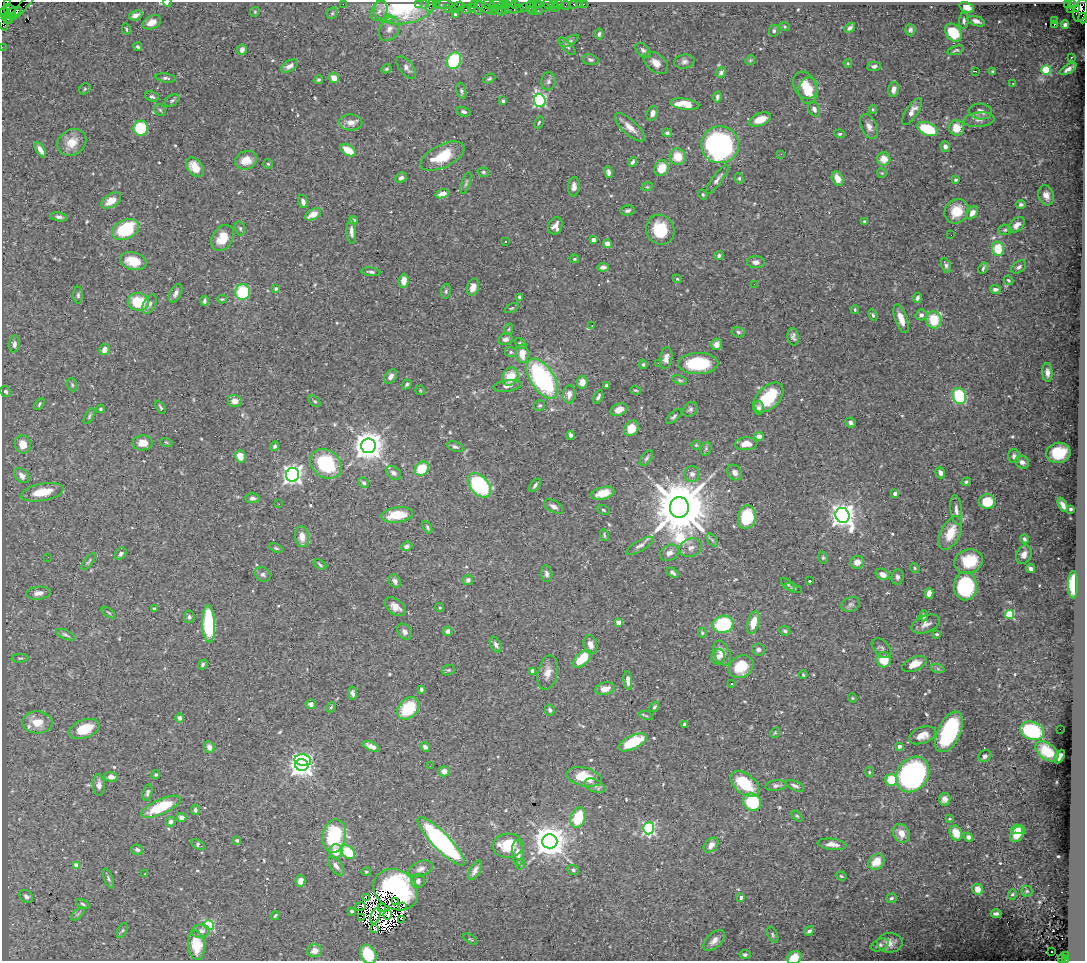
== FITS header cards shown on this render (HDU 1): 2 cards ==
NAXIS1  =                 1083
NAXIS2  =                  959

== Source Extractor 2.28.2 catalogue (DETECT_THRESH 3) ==
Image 1083 x 959 px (HDU 1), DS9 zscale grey, 1 PNG px = 1 image px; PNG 1087 x 963 px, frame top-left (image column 1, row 959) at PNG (2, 2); each listed source drawn as its Kron ellipse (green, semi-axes under 4 px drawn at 4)
Background 0.77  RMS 0.019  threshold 0.0568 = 3 sigma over >= 5 px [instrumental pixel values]
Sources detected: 566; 9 with non-positive FLUX_AUTO (blend fragments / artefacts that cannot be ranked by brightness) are neither listed nor drawn; of the other 557, the 500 brightest by FLUX_AUTO listed and drawn (57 fainter detections omitted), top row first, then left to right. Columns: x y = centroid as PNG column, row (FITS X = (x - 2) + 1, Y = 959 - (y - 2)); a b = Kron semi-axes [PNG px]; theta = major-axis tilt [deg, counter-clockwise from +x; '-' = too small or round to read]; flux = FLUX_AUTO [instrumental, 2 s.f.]
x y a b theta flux
167 2 4 2 - 64
7 3 4 3 - 160
343 4 2 2 - 78
418 4 2 2 - 53
425 4 3 3 - 45
436 4 3 2 - 87
497 4 7 2 3 370
507 4 4 2 - 71
516 4 4 3 - 140
533 4 3 2 - 92
538 4 3 2 - 78
554 4 4 2 - 75
559 4 5 3 - 300
574 4 4 3 - 260
579 4 2 2 - 20
584 4 2 2 - 35
1072 4 3 2 - 44
24 5 20 3 49 220
405 5 32 18 12 110
444 5 9 3 1 200
474 5 4 2 - 87
489 5 7 4 -12 240
549 5 6 4 -33 200
565 5 5 4 - 42
1067 5 3 3 - 220
430 6 6 2 72 160
459 6 5 4 - 280
511 6 8 4 -68 370
484 7 10 4 -30 520
524 7 2 2 - 69
530 7 6 3 -88 130
545 7 3 2 - 98
967 7 7 5 -22 13
471 8 4 3 - 61
478 8 7 4 84 330
495 8 2 2 - 70
505 8 6 3 -86 200
520 8 2 2 - 44
555 8 2 2 - 440
1077 8 4 3 - 320
9 9 7 5 -28 1300
447 9 3 2 - 80
455 9 3 3 - 150
466 9 5 3 - 290
501 9 7 3 -88 570
1070 9 3 2 - 22
379 11 10 7 62 7
493 11 2 2 - 53
532 11 4 2 - 140
538 11 3 2 - 230
1081 11 12 6 73 1400
255 12 5 4 - 1.4
5 13 6 3 -22 50
12 13 10 4 27 1400
332 13 6 5 - 2
455 14 4 3 - 2.2
136 15 7 4 20 7.1
390 18 4 3 - 3.7
1083 18 5 3 - 160
7 19 6 4 -22 930
1054 20 3 2 - 1.4
964 21 8 5 88 3.9
976 21 9 4 -18 5.7
152 22 10 6 27 11
3 23 8 4 -75 180
1054 25 3 2 - 4.9
1065 25 4 4 - 4.4
785 27 5 3 - 1.5
850 28 6 4 42 3.7
126 29 5 3 - 1.7
389 29 13 9 61 9.7
910 30 6 5 - 3.2
774 31 6 5 - 2.5
953 33 10 7 -51 43
599 34 5 3 - 2.5
570 41 10 4 32 2.6
567 46 11 4 -47 2.8
2 47 2 2 - 23
138 47 4 3 - 2.1
242 50 5 4 - 5.3
643 50 9 6 -42 3.9
956 50 9 4 17 2.2
1071 58 3 2 - 2.3
590 60 8 5 -13 2.8
750 60 5 4 - 1.5
454 61 8 7 - 100
684 62 10 7 9 4.6
656 63 14 9 -40 11
848 63 4 4 - 1.4
289 66 9 5 30 7.2
874 66 7 4 3 3.6
406 68 13 7 -52 6.3
386 69 5 4 - 2
1068 69 9 4 32 7.6
1046 70 5 4 - 83
975 71 3 2 - 1.6
993 72 4 3 - 2.3
721 73 6 4 50 3.7
166 78 10 4 -8 3.2
334 78 5 4 - 12
489 79 6 4 26 2
318 80 5 4 - 1.9
548 81 9 7 85 3.6
1013 83 3 2 - 2
805 85 14 11 -61 16
85 89 6 5 - 1.7
893 89 7 5 76 7.3
808 90 13 9 87 23
461 91 8 4 -76 2.6
152 97 7 5 -22 3.1
717 97 5 4 - 3.1
172 100 8 5 37 2.8
540 100 6 6 - 220
503 101 3 3 - 2.9
685 104 14 5 -7 29
814 109 8 5 -65 4.9
160 110 6 5 - 1.9
873 110 4 3 - 1.8
912 111 15 6 56 9.7
464 112 7 4 -14 2.9
981 112 11 8 -5 7.8
652 113 8 5 68 5.8
760 119 11 6 20 19
979 120 15 7 6 7.2
351 122 11 8 -1 8.6
539 122 6 4 62 2
630 127 19 7 -42 12
869 127 13 8 -65 7.5
141 128 7 7 - 65
957 128 8 7 - 21
928 129 11 6 -23 64
667 133 5 4 - 3.3
840 134 5 4 - 1.9
72 142 15 12 33 18
720 145 19 18 - 360
945 146 5 4 - 5.1
40 150 8 4 -58 6.8
348 150 8 5 -32 22
781 154 2 2 - 5.5
442 156 24 11 26 40
678 157 8 8 - 22
884 159 6 6 - 16
246 160 11 9 23 17
633 162 5 3 - 3
268 164 5 5 - 1.7
195 167 11 7 -53 20
661 168 8 6 63 24
483 172 6 4 -15 1.9
609 172 6 3 -79 4.1
882 173 5 4 - 1.4
401 178 6 5 - 4.3
739 178 5 4 - 1.9
717 179 17 5 53 5.6
838 179 8 5 -64 13
955 180 3 3 - 2.1
466 183 11 3 72 2.1
574 187 10 5 84 6.1
647 187 6 3 17 1.6
442 194 7 4 18 13
703 195 5 4 - 2
1046 195 10 7 -71 10
111 201 11 6 33 15
303 202 7 4 -73 5.9
1021 204 5 4 - 2.2
628 210 7 5 10 3.3
957 211 13 11 51 27
972 213 7 5 55 6.6
313 214 9 5 29 15
59 217 9 4 -9 3.6
353 220 4 4 - 3.6
864 221 4 3 - 1.6
1017 225 9 6 44 6.9
555 226 9 6 69 7.7
240 228 7 5 -75 2.5
126 230 14 9 25 88
660 230 15 14 - 41
1005 230 6 5 - 2.3
351 232 12 4 -86 5.9
951 235 2 2 - 2.2
223 238 14 10 57 24
593 240 4 4 - 7
505 241 3 3 - 2.7
608 244 4 4 - 7.4
998 249 7 6 - 32
719 256 5 4 - 3.2
574 259 5 4 - 1.5
133 261 13 8 -15 29
756 262 9 6 -4 5.5
946 265 8 4 -72 3.2
603 267 6 4 8 5.5
1019 267 8 5 37 3.5
983 268 6 3 61 2.2
371 272 9 3 -7 2.7
677 279 4 4 - 1.4
1009 280 5 3 - 1.5
404 281 7 5 86 9.4
754 284 2 2 - 3.7
473 287 9 6 72 9.5
276 289 4 4 - 2.1
995 289 5 4 - 4
446 291 7 5 82 2.1
243 292 8 7 - 64
176 293 10 5 63 5.4
78 295 8 5 -90 2.8
519 297 4 3 - 1.9
917 298 5 4 - 3.9
222 299 4 4 - 1.6
205 301 4 3 - 2.6
138 302 11 9 -11 44
150 304 10 6 62 5
512 308 7 4 26 1.7
855 310 4 3 - 1.5
873 315 6 4 -69 2.6
921 315 6 5 - 4.9
901 319 15 6 -71 13
934 320 8 7 - 37
592 325 3 2 - 1.5
509 329 6 3 71 1.7
738 332 7 5 -18 2.6
793 337 9 5 -80 4.3
505 339 7 5 14 5.2
521 343 6 4 -42 2.6
14 344 9 5 85 5.5
717 344 6 5 - 9.2
104 350 5 5 - 8.3
511 352 6 5 - 2
522 354 9 6 -86 17
666 358 11 6 81 7.6
658 363 2 2 - 6.6
698 363 20 10 1 70
643 364 5 4 - 1.9
1047 373 9 5 -86 6.8
391 376 8 5 52 5.2
510 377 9 7 61 24
542 379 22 11 -57 190
680 380 7 4 -18 2
582 382 6 5 - 10
407 384 5 4 - 2.2
72 385 6 5 - 2.1
606 385 4 4 - 2.4
507 386 14 5 9 5
420 390 5 4 - 1.4
635 390 5 4 - 1.7
6 391 6 5 - 2.5
569 394 9 6 84 7.8
959 396 8 7 - 95
598 397 7 3 65 3.4
768 397 18 11 44 58
235 401 7 6 - 9.4
315 401 7 4 -43 2.2
39 404 6 4 56 2.1
540 405 5 5 - 2.1
161 407 7 3 -60 2.1
758 408 6 5 - 4.5
100 409 4 3 - 1.7
690 409 8 6 48 3.3
619 410 9 6 25 9.8
89 416 9 4 61 2.4
674 417 9 4 42 3.2
850 423 5 4 - 4.4
631 428 8 7 - 20
570 435 4 3 - 4.2
759 436 5 4 - 8.2
166 442 6 3 -18 1.6
143 443 10 7 1 14
23 444 9 8 - 15
746 444 11 6 5 14
696 445 4 4 - 1.5
275 446 5 4 - 2.9
368 446 7 7 - 2000
455 447 8 5 -20 3.2
706 449 7 5 70 2.2
1058 453 12 10 9 43
240 456 6 5 - 14
1014 456 7 6 - 3.8
646 458 9 5 54 2.9
1022 462 7 6 - 4.9
326 464 17 13 -38 87
422 469 8 6 48 34
735 472 8 7 - 5.8
393 473 8 6 -35 4.9
940 473 6 4 -68 5.4
692 474 8 7 - 6.1
293 475 7 6 - 640
22 476 9 6 -47 6.1
966 482 5 4 - 2.4
364 483 6 4 -43 2.7
479 485 14 9 -49 140
535 485 7 4 54 2.8
42 492 21 8 11 26
603 493 12 6 14 17
895 493 3 3 - 6.6
252 498 7 5 2 3.7
987 502 8 7 - 35
279 504 2 2 - 3.2
1063 505 8 4 -63 6.9
553 506 10 5 -30 5.1
679 507 10 9 - 10000
1071 509 3 3 - 2.2
603 510 7 4 -28 2
956 510 15 5 -83 6.2
397 515 16 7 7 35
842 515 7 7 - 1200
747 517 12 9 78 63
427 527 7 3 -62 2.2
950 533 18 9 64 28
604 535 6 3 -77 1.7
302 537 10 7 -83 10
1024 539 4 3 - 3
712 540 7 4 -53 2
407 546 6 4 21 4.1
640 546 15 5 29 5.3
276 548 7 4 -22 1.9
691 548 12 9 22 7.9
669 553 10 7 29 6.6
121 554 7 5 51 3
1024 554 10 7 64 7.5
48 557 2 2 - 3.9
823 558 6 4 -76 1.9
88 561 10 3 52 2.1
968 561 14 12 18 40
857 562 7 6 - 10
320 565 7 3 -38 2.1
915 568 5 4 - 1.8
1031 569 4 3 - 5.5
673 573 6 4 -36 3.6
263 574 8 7 - 3.4
546 574 8 6 -84 4.4
883 574 7 5 -26 8.1
897 577 7 6 - 4
468 580 5 5 - 3.5
395 581 7 5 -57 4.5
809 581 3 3 - 2.5
788 584 8 4 -42 2.7
1073 585 14 5 -90 49
965 586 14 11 -88 100
793 588 8 4 -18 2.1
38 593 12 6 6 7.4
929 594 5 4 - 11
851 604 9 7 22 3.7
395 607 12 7 -37 11
440 608 4 4 - 1.5
154 609 3 3 - 2.7
109 613 8 3 -35 1.4
1010 614 4 4 - 72
924 616 5 4 - 2.4
189 617 6 5 - 3.1
618 622 4 3 - 16
753 623 11 5 75 22
209 624 18 6 -88 99
723 624 10 8 14 110
926 624 15 8 22 7.6
448 631 5 5 - 4.5
785 631 5 4 - 2.6
405 632 9 6 -51 4.8
702 633 5 4 - 1.6
937 634 4 2 - 1.8
65 635 10 4 -24 3.1
590 644 10 7 -75 8.8
496 645 8 5 -64 3.8
882 648 11 7 -45 4
758 650 6 6 - 5
722 653 13 8 -67 12
718 657 7 7 - 5
20 658 8 3 5 1.8
582 659 11 6 44 36
884 660 7 7 - 26
203 664 5 4 - 2.4
914 664 13 7 24 15
741 667 13 10 34 36
938 669 7 4 -19 2.4
448 670 7 5 20 2.2
533 671 4 4 - 10
548 672 17 10 76 12
803 675 4 3 - 1.4
628 680 9 4 -84 6.5
731 684 3 3 - 3.1
605 689 10 6 12 11
421 690 4 3 - 2
353 693 7 4 -80 4
852 698 5 4 - 1.4
311 704 5 5 - 5.3
331 707 5 3 - 1.6
654 707 5 3 - 2.6
408 708 13 9 46 55
550 710 5 4 - 3.3
646 716 7 3 -15 1.6
179 718 4 4 - 4.7
37 722 15 11 -4 22
684 724 4 3 - 2.9
84 729 16 9 21 33
1060 729 2 2 - 5.8
1032 731 12 9 -20 71
949 732 22 11 64 130
775 733 5 4 - 1.6
922 735 14 8 20 13
633 742 15 6 26 54
899 746 3 3 - 6.8
209 747 6 5 - 5.9
371 747 9 4 -25 8.6
425 747 5 4 - 3.3
1047 751 13 8 -37 23
985 756 7 5 32 3.2
1059 756 7 4 61 4.8
303 760 8 6 -12 120
302 765 7 6 - 940
430 766 2 2 - 6.8
444 771 5 5 - 8.1
869 772 5 4 - 1.4
156 774 4 4 - 2.1
913 774 19 15 53 360
111 777 7 5 -4 6.1
584 777 18 9 -14 36
892 780 6 5 - 39
745 784 16 10 -39 54
99 785 11 6 -88 6.5
776 785 11 5 6 3.8
595 786 11 6 -25 5.1
795 786 10 4 -24 4.7
147 792 8 4 75 3.1
944 799 6 6 - 5.4
752 802 9 8 - 75
161 807 21 7 24 62
195 810 5 4 - 2.7
797 816 6 4 -44 1.8
182 817 5 4 - 7.3
578 818 10 7 68 49
949 819 4 3 - 1.4
171 822 5 4 - 4.5
649 828 6 5 - 200
1017 829 5 5 - 8.1
901 833 10 8 -63 14
956 833 8 6 -63 20
1017 834 9 6 56 25
334 836 17 11 79 95
968 837 5 4 - 4.2
237 840 4 3 - 2.6
441 841 32 8 -46 240
550 841 7 7 - 2500
832 844 14 5 -6 10
198 845 8 4 -27 3.7
711 845 8 6 46 8.1
508 846 15 12 3 38
137 850 6 5 - 3.4
336 851 7 6 - 14
348 852 8 5 -43 44
518 853 13 6 -86 6.9
876 862 9 7 45 21
520 864 5 3 - 1.4
77 865 4 4 - 21
336 866 11 5 -55 5.7
420 869 13 7 22 6.6
475 870 10 5 61 6.6
573 870 6 5 - 2.9
366 872 5 4 - 1.6
145 874 3 2 - 2.6
841 876 5 4 - 2
108 878 11 4 -70 2.9
301 881 6 5 - 10
418 881 7 7 - 4.4
978 889 6 5 - 13
396 890 23 19 -34 250
1027 891 5 5 - 2.2
1012 894 5 4 - 2
26 896 7 6 - 4.2
366 897 3 2 - 2600
741 897 4 3 - 5
891 898 5 4 - 2.5
396 901 4 2 - 3.3
83 904 7 4 -26 2.3
360 906 6 3 12 1.8
402 906 3 2 - 140
382 908 3 2 - 2.8
352 911 3 3 - 1.9
78 914 9 3 45 2.2
996 914 5 3 - 3.3
376 915 8 2 69 1.4
388 915 5 2 - 1.9
275 916 5 3 - 1.6
361 917 3 2 - 1400
401 919 2 2 - 2100
209 925 5 5 - 100
374 929 4 3 - 2900
122 930 8 4 63 2.4
200 931 9 6 10 7.3
809 931 5 4 - 3.3
773 935 8 5 -64 2.5
470 939 8 3 -32 1.5
714 940 13 7 45 8.6
890 943 13 10 1 11
196 945 14 8 -85 35
880 945 9 6 25 3.8
315 951 7 6 - 9.9
1051 952 2 2 - 3.2
368 954 10 8 -63 46
745 954 5 4 - 2.8
1066 955 3 3 - 160
794 958 7 6 - 18
1062 959 4 2 - 170
1065 960 3 2 - 540
At the frame edge (FLAGS 8, measured only in part): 10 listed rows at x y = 167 2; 7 3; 1081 11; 1083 18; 3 23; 2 47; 368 954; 794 958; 1062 959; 1065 960
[57 fainter detections neither listed nor drawn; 9 non-positive-flux detections neither listed nor drawn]